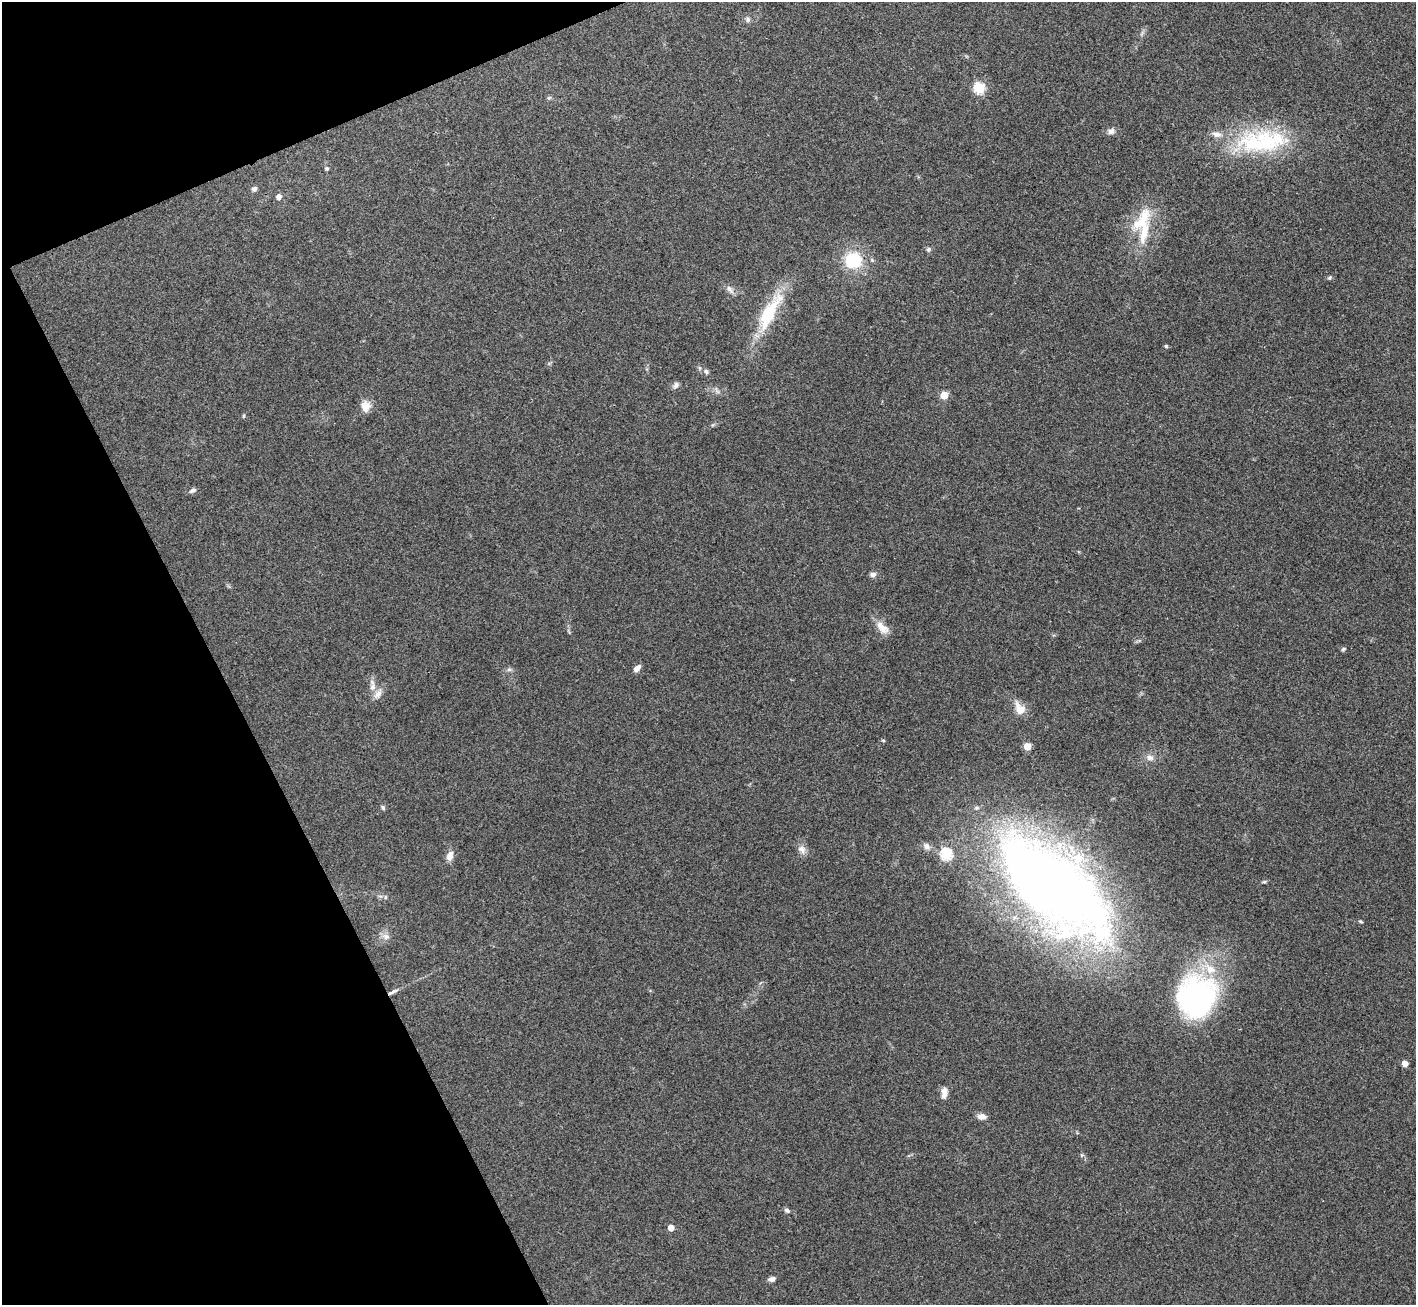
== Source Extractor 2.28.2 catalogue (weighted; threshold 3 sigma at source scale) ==
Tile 5 of 4 x 4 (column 1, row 2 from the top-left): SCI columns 2-1415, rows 2757-4059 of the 5658 x 5648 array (HDU 1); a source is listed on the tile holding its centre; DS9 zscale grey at full resolution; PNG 1418 x 1307 px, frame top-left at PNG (2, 2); no overlay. Shown black and unused: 20% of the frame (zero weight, under 3 of 4 exposures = <1% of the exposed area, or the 3 px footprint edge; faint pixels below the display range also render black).
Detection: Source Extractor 2.28.2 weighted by HDU 2 'WHT'; one run over the whole footprint, this tile lists its part. Background 0.212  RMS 0.0081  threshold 0.0363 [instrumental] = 3 sigma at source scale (4.5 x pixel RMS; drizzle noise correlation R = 1.50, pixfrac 1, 0.05/0.05 arcsec/px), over >= 5 px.
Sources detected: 51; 1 inside a brighter object's white glare — not listed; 3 inside a brighter listed object's ellipse — not listed separately; the other 47 listed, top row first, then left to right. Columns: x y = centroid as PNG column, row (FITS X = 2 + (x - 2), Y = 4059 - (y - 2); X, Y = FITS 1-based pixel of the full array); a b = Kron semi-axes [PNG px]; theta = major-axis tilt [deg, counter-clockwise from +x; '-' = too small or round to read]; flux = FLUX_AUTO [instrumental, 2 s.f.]
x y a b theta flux
748 20 7 7 - 2.3
979 88 6 5 - 69
1111 131 9 8 - 3.3
1261 143 73 32 3 90
327 168 5 5 - 1.2
254 189 8 6 34 2.3
278 197 6 6 - 3.9
1141 221 43 16 57 28
928 249 6 6 - 1.8
853 260 16 15 - 36
1330 278 6 5 - 1.3
730 289 13 7 -50 4
769 313 55 16 61 45
1166 346 5 4 - 1
706 371 7 6 - 2.1
676 385 9 7 43 2.7
944 395 5 5 - 26
366 406 15 13 -86 7.6
244 416 5 3 - 0.88
192 490 8 5 26 2.6
873 574 8 6 -4 2.9
882 628 21 11 -44 9.1
1343 649 6 5 - 1.3
637 668 9 5 49 4
509 670 7 4 1 1.7
372 687 12 8 79 5.1
378 694 16 7 49 5.4
1020 708 17 12 -57 9.9
1027 746 5 5 - 17
1150 758 11 8 -19 4.1
383 807 6 5 - 1.6
926 846 11 7 -48 3.9
802 849 14 9 -59 5.3
946 854 6 6 - 74
450 856 12 8 77 5.9
1055 887 155 64 -41 830
385 897 6 4 89 1.1
1361 921 6 4 -32 1
386 936 10 8 -26 4.2
393 992 14 4 28 3.3
1196 997 48 44 66 150
1405 1063 5 5 - 7.4
944 1093 14 8 86 5.5
982 1116 11 7 -7 4.8
787 1210 7 5 -20 2.2
671 1228 5 4 - 9.5
772 1279 8 5 13 3.2
Overlapping masked pixels (flux is a lower limit): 2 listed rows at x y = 1055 887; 393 992